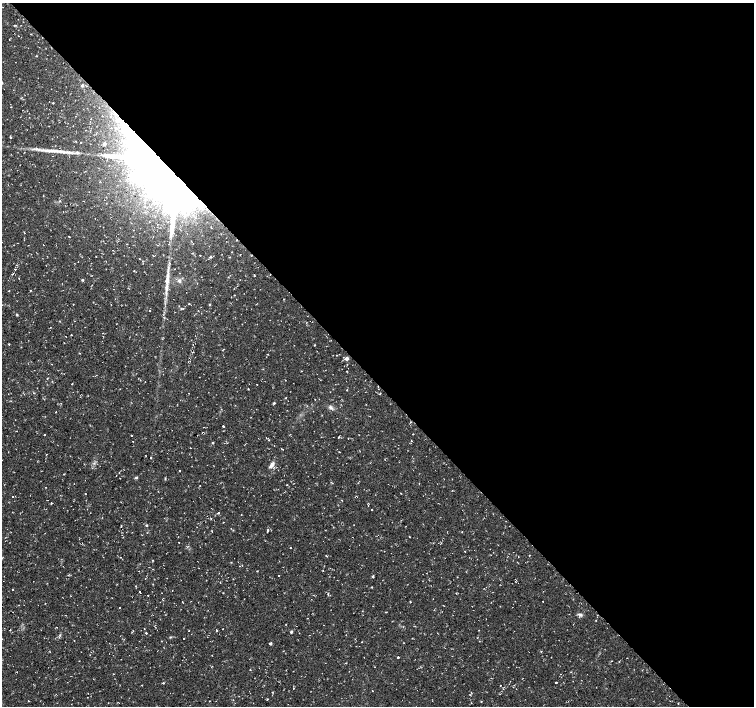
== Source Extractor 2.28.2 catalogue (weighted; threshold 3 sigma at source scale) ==
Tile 8 of 4 x 4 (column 4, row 2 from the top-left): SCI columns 4513-6016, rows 2958-4365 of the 6017 x 5986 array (HDU 1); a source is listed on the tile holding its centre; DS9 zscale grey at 2 x 2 block average (1 PNG px = mean of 2 x 2 image px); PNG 756 x 708 px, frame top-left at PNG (2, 3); no overlay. Shown black and unused: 54% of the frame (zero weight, under 2 of 3 exposures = <1% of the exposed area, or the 3 px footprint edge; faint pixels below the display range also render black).
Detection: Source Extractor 2.28.2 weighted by HDU 2 'WHT'; one run over the whole footprint, this tile lists its part. Background 0.0198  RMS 0.003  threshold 0.0135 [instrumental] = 3 sigma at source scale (4.5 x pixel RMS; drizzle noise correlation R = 1.50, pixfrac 1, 0.0396/0.0396 arcsec/px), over >= 5 px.
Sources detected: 139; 3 inside a brighter object's white glare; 4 cosmic-ray / hot-pixel residue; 1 long thin detection or spike segment (spike, bleed or trail) — not listed; the other 131 listed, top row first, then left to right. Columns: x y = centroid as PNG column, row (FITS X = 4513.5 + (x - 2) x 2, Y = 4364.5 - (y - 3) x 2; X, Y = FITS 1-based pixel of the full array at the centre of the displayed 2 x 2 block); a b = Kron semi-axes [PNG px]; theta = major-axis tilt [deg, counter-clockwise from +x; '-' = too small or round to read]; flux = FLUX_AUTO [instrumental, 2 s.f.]
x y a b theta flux
15 25 2 2 - 0.37
31 34 2 2 - 0.29
82 85 3 3 - 1.3
53 103 3 2 - 0.64
10 137 2 2 - 0.95
76 141 2 2 - 0.33
122 141 3 2 - 0.54
81 142 2 2 - 1.2
104 144 4 3 - 1.1
77 152 4 3 - 1.5
169 172 49 36 -38 720
43 196 2 2 - 0.5
69 236 2 2 - 0.45
127 244 2 2 - 0.29
96 257 2 2 - 0.78
211 257 3 3 - 0.81
78 261 2 2 - 0.21
174 269 2 2 - 0.23
13 274 4 2 - 0.41
254 275 4 2 - 0.37
82 280 3 3 - 0.79
167 281 22 5 85 7.3
179 281 4 4 - 1.8
9 291 2 2 - 0.4
73 304 2 2 - 0.3
189 304 2 2 - 0.43
209 305 3 2 - 0.47
183 309 3 2 - 0.48
149 311 2 2 - 0.66
175 312 2 2 - 0.19
17 314 3 2 - 0.86
306 323 2 2 - 0.33
71 335 2 2 - 0.71
9 344 2 2 - 0.43
315 345 2 2 - 0.29
21 347 2 2 - 0.25
224 349 2 2 - 0.37
79 353 2 2 - 0.38
267 354 2 2 - 0.46
347 358 3 3 - 2.4
301 371 2 2 - 0.28
347 371 3 2 - 0.37
145 382 2 2 - 0.21
72 384 2 2 - 0.51
257 385 2 2 - 3.4
248 389 2 2 - 0.33
347 390 2 2 - 0.55
380 394 2 2 - 0.58
286 398 2 2 - 0.31
315 399 2 2 - 0.26
274 403 3 2 - 0.84
331 407 6 4 -21 1.8
56 412 2 2 - 0.31
223 426 2 2 - 4.4
413 434 2 2 - 0.39
44 435 2 2 - 1.1
131 435 2 2 - 0.51
338 437 2 2 - 1.4
133 441 2 2 - 0.4
213 443 2 2 - 0.74
47 454 2 2 - 0.25
151 458 3 2 - 0.41
272 465 9 4 54 3.5
179 470 2 2 - 0.48
116 476 2 2 - 0.19
136 478 4 3 - 0.78
331 482 4 2 - 0.53
200 486 2 2 - 0.61
45 487 2 2 - 0.28
401 493 2 2 - 0.6
85 494 2 2 - 1.3
13 497 2 2 - 0.56
342 500 2 2 - 0.71
51 503 3 2 - 0.41
371 510 2 2 - 0.63
218 513 2 2 - 2
241 515 2 2 - 1.4
211 518 3 2 - 0.31
146 525 3 2 - 0.75
268 530 2 2 - 0.48
462 532 2 2 - 0.34
409 537 2 2 - 0.3
179 542 2 2 - 0.3
143 544 2 2 - 0.29
290 548 2 2 - 0.32
529 555 2 2 - 0.52
518 556 2 2 - 0.68
257 571 2 2 - 0.33
279 576 2 2 - 0.44
373 576 2 2 - 0.87
136 586 2 2 - 0.34
371 587 3 2 - 0.46
13 589 2 2 - 1.1
172 590 2 2 - 0.47
140 592 3 2 - 1.5
328 594 3 2 - 0.56
148 596 2 2 - 0.42
543 601 2 2 - 0.35
182 602 3 2 - 0.36
410 602 2 2 - 0.48
45 603 2 2 - 0.27
120 607 2 2 - 2.8
386 612 2 2 - 0.33
580 614 6 3 -14 1.5
307 618 2 2 - 0.33
596 620 2 2 - 0.36
323 625 2 2 - 0.19
9 630 2 2 - 0.34
479 630 2 2 - 0.24
189 631 2 2 - 0.5
216 631 2 2 - 0.65
291 632 2 2 - 1.4
146 633 2 2 - 1.7
437 633 2 2 - 0.26
60 635 3 3 - 0.62
184 638 2 2 - 0.37
362 642 2 2 - 0.34
270 643 2 2 - 1.3
541 651 2 2 - 0.54
398 657 2 2 - 2.6
560 674 2 2 - 0.46
556 682 2 2 - 1.2
163 683 4 2 - 0.41
500 685 2 2 - 1.2
293 688 2 2 - 0.32
372 690 2 2 - 1.3
470 695 2 2 - 0.46
267 699 3 2 - 0.52
29 701 2 2 - 0.68
481 702 2 2 - 0.73
678 703 2 2 - 0.39
Overlapping masked pixels (flux is a lower limit): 1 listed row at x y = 169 172
Diffuse or blended objects may show on this block-average render without a row.